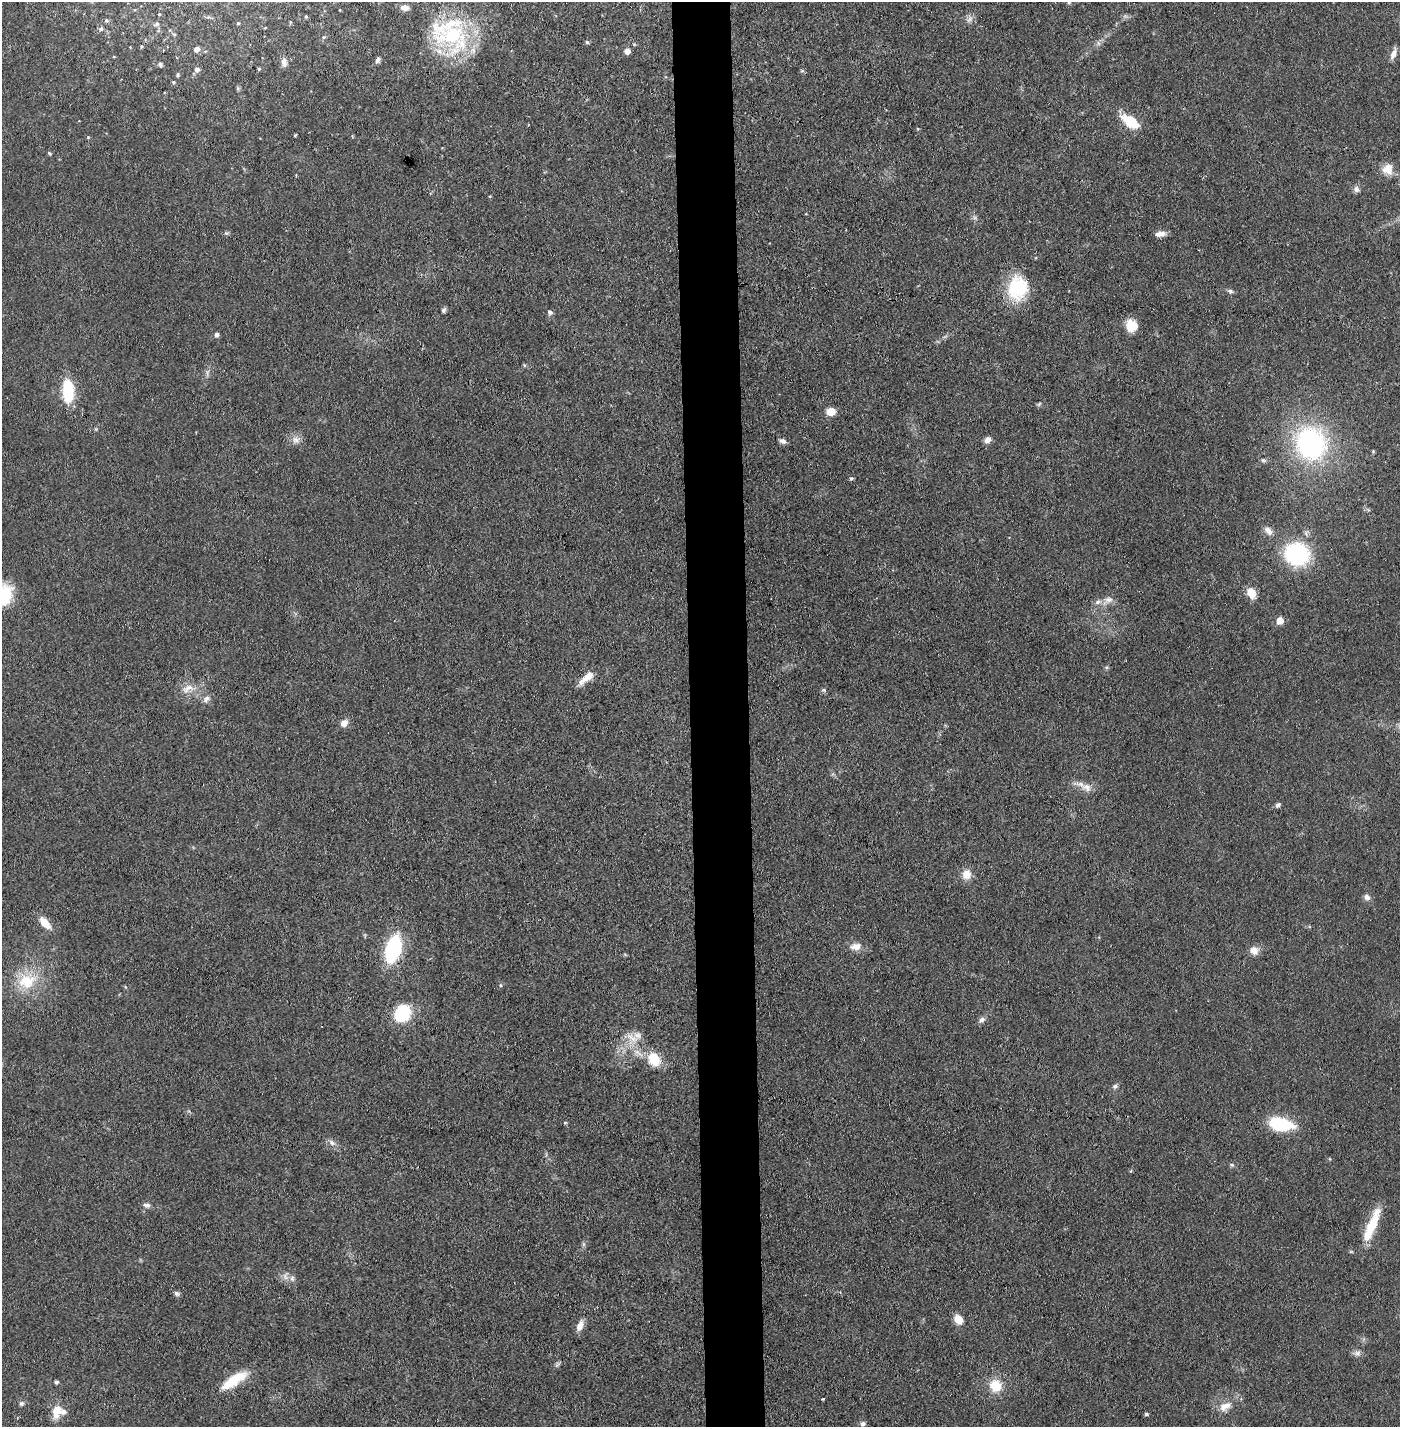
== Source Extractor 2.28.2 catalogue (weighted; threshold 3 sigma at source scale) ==
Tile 5 of 3 x 3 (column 2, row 2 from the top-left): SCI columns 1450-2847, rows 1425-2849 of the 4296 x 4273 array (HDU 1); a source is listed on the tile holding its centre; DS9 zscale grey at full resolution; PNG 1402 x 1429 px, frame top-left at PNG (2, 2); no overlay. Shown black and unused: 4% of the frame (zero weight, under 3 of 4 exposures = <1% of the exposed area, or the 3 px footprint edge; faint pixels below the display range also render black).
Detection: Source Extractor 2.28.2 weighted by HDU 2 'WHT'; one run over the whole footprint, this tile lists its part. Background 0.0706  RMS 0.0071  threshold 0.0318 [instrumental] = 3 sigma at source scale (4.5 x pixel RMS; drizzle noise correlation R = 1.50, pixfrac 1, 0.05/0.05 arcsec/px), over >= 5 px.
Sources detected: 107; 6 inside a brighter listed object's ellipse — not listed separately; the other 101 listed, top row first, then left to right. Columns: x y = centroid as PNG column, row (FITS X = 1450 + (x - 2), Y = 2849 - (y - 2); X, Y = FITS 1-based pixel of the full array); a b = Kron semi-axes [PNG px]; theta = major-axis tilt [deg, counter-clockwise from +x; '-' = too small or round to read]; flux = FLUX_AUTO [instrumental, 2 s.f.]
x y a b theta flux
1069 3 5 3 - 0.72
404 8 10 7 -6 4.5
340 10 4 3 - 0.49
159 14 3 3 - 0.64
306 16 4 3 - 0.94
208 17 5 5 - 0.98
970 19 11 5 45 2.5
106 20 5 5 - 1.4
290 22 5 4 - 0.83
238 23 3 3 - 0.74
157 24 9 5 22 1.9
101 29 6 5 - 1.6
174 34 6 4 -1 0.8
453 35 48 43 -86 82
324 37 5 5 - 1.1
587 42 5 5 - 1.1
1098 43 7 4 -71 1.4
634 44 6 3 -19 0.77
141 47 4 3 - 0.85
197 49 5 5 - 4.3
627 51 5 5 - 5.1
1393 54 15 6 68 4.4
378 60 8 5 70 1.9
284 62 11 7 -89 3.9
160 64 5 4 - 1.5
197 69 6 6 - 2.5
259 69 4 3 - 1
178 75 5 4 - 1.1
173 82 4 4 - 0.81
1131 122 19 10 -35 23
295 135 3 2 - 0.7
88 137 4 4 - 0.64
49 153 5 4 - 0.99
1388 169 14 13 - 8.6
1356 189 9 8 - 2.7
226 233 7 4 0 1.2
1160 234 13 6 8 4.4
1018 288 28 23 75 37
1230 291 8 5 -10 1.7
443 310 7 5 58 1.7
550 312 7 6 - 1.8
1132 326 12 11 - 14
216 334 5 5 - 2.6
524 365 5 4 - 0.86
68 391 22 10 -88 34
1039 404 7 4 45 1.1
831 411 8 7 - 8.8
296 440 12 9 -30 4.5
987 440 9 7 53 3.6
782 441 9 5 -24 2.5
1311 443 32 29 -58 130
1373 451 5 4 - 0.9
1263 460 8 5 -17 1.4
851 478 5 4 - 1.2
1268 530 13 7 -48 4.4
1297 554 20 18 -21 79
1251 593 12 9 -63 9.2
4 594 28 21 80 27
1108 600 12 8 7 4.2
1280 621 5 5 - 13
586 678 24 7 43 8.2
187 689 21 11 27 8.7
823 690 5 5 - 1.2
206 699 10 8 46 3.3
344 723 9 8 - 5.2
1087 787 14 11 -24 6.4
1278 805 6 5 - 1.9
967 874 10 10 - 8.7
1367 897 9 8 - 2.8
45 923 14 7 -49 11
856 946 17 9 4 6.2
393 949 20 10 74 83
1254 950 11 11 - 5.4
27 981 26 21 5 26
501 985 6 4 -89 0.82
402 1013 13 11 49 49
982 1020 9 6 34 2.7
632 1038 21 8 -30 8
654 1060 15 12 -56 19
1115 1086 8 6 32 1.7
565 1122 6 4 -1 0.76
1281 1124 30 15 -11 31
332 1143 11 7 -34 3.2
1232 1165 6 5 - 1.2
147 1205 10 6 -16 2.4
1372 1226 41 11 70 22
285 1276 11 7 -70 3.7
177 1293 8 6 -33 1.8
958 1320 9 8 - 9
580 1325 14 7 66 5.7
1357 1353 10 8 22 2.9
557 1365 9 4 45 1.4
234 1380 33 11 34 22
56 1382 5 4 - 1.3
996 1386 11 10 - 17
823 1399 4 3 - 0.62
21 1403 6 6 - 1.6
1225 1406 19 11 29 8.3
56 1410 15 12 53 8.6
1146 1414 4 3 - 1.5
863 1424 7 6 - 1.9
Isophote crosses this tile's border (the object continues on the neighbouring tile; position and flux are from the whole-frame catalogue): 1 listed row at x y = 4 594